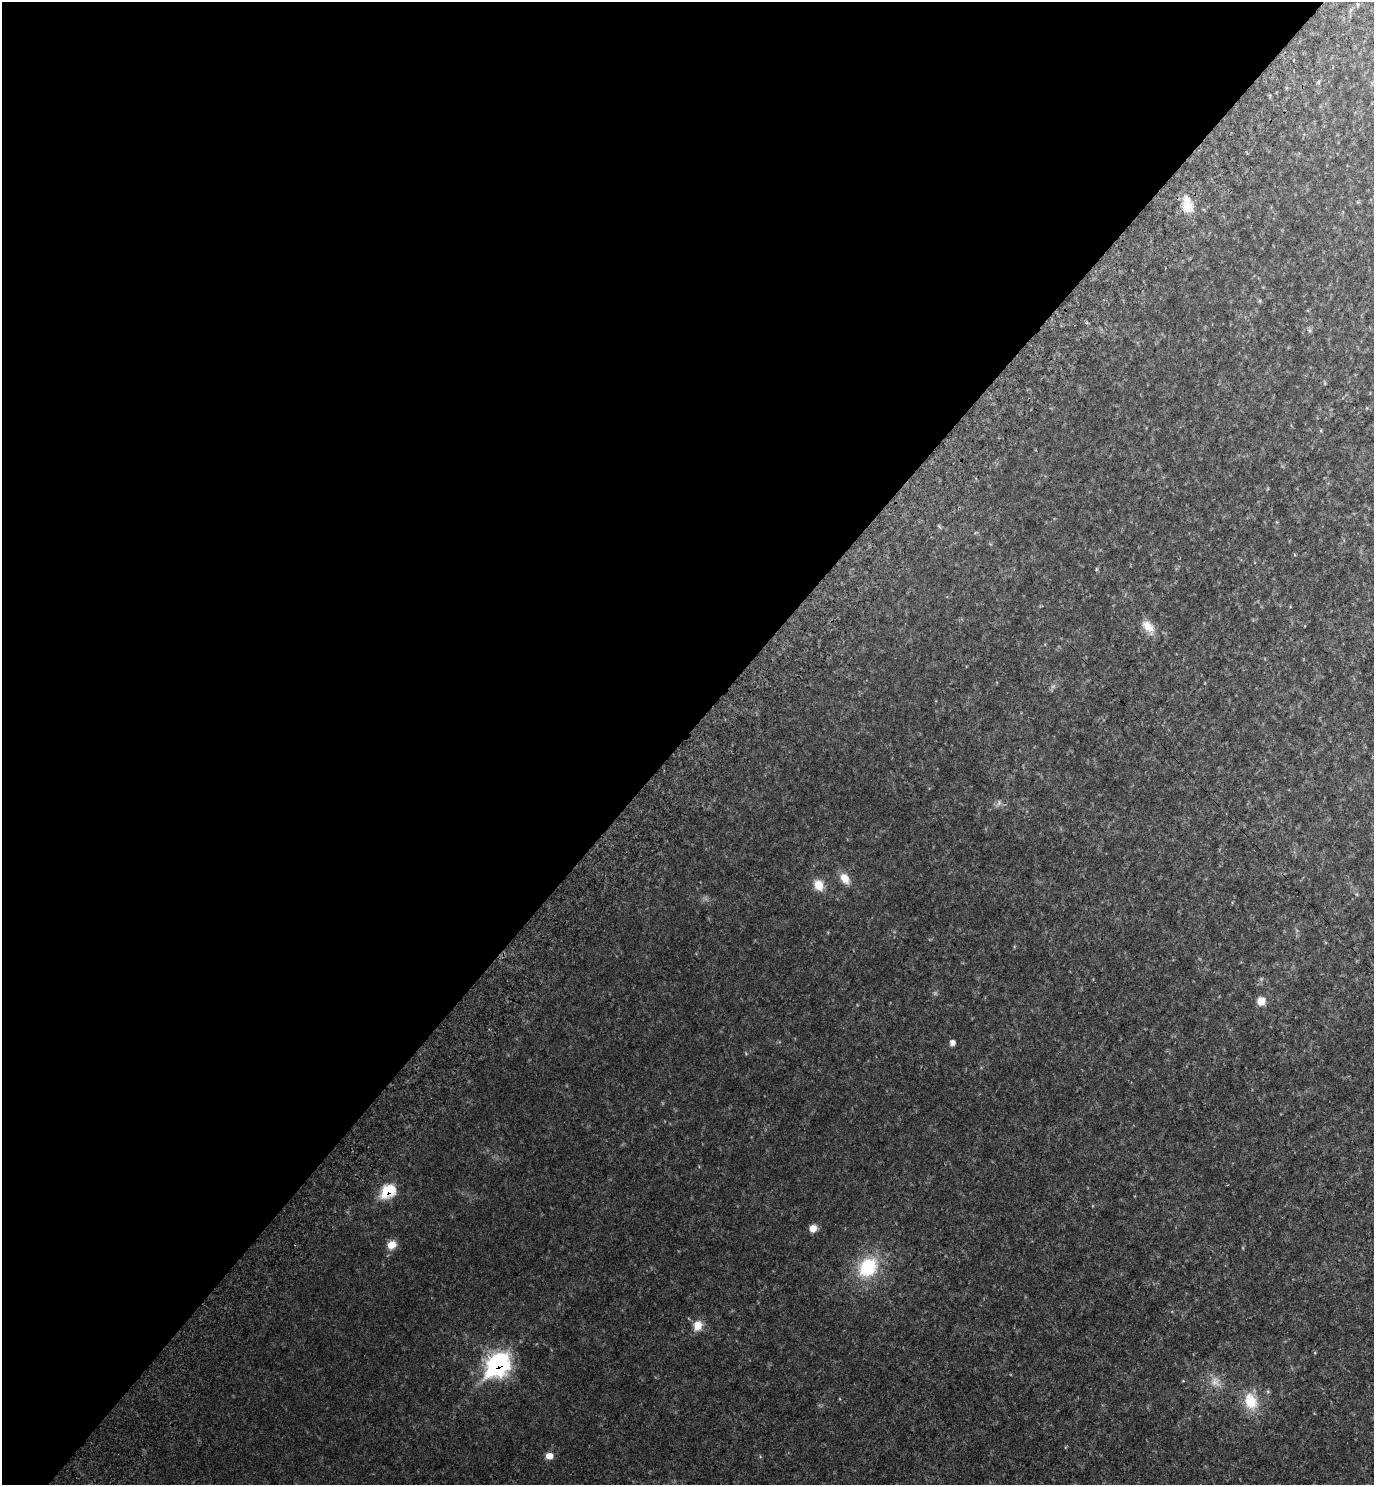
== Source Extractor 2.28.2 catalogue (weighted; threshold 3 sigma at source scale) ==
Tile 5 of 4 x 4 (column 1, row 2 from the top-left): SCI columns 344-1715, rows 3057-4539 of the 6072 x 6068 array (HDU 1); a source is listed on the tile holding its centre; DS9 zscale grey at full resolution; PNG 1376 x 1487 px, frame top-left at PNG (2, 2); no overlay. Shown black and unused: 50% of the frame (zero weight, under 3 of 4 exposures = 6% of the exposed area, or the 3 px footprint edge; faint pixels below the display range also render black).
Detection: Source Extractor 2.28.2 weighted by HDU 2 'WHT'; one run over the whole footprint, this tile lists its part. Background 0.0797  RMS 0.012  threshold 0.052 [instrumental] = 3 sigma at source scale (4.5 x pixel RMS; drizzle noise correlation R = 1.50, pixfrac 1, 0.05/0.05 arcsec/px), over >= 5 px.
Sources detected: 15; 1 too faint to see at this stretch — not listed; the other 14 listed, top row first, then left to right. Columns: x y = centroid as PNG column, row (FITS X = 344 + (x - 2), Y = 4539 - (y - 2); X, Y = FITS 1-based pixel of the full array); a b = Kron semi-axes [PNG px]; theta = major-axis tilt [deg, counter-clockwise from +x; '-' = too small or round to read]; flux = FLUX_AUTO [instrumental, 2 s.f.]
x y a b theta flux
1187 206 16 12 63 14
1148 626 19 10 -44 12
845 878 14 9 -57 11
819 885 12 10 -64 12
1261 1001 8 8 - 11
952 1043 6 5 - 3.9
388 1191 10 8 35 50
813 1228 8 8 - 7.7
391 1245 10 8 30 11
868 1267 25 20 52 53
698 1325 11 9 63 12
498 1365 13 10 44 320
1251 1401 22 16 -69 26
549 1456 8 7 - 7.9
Overlapping masked pixels (flux is a lower limit): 2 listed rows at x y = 388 1191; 498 1365